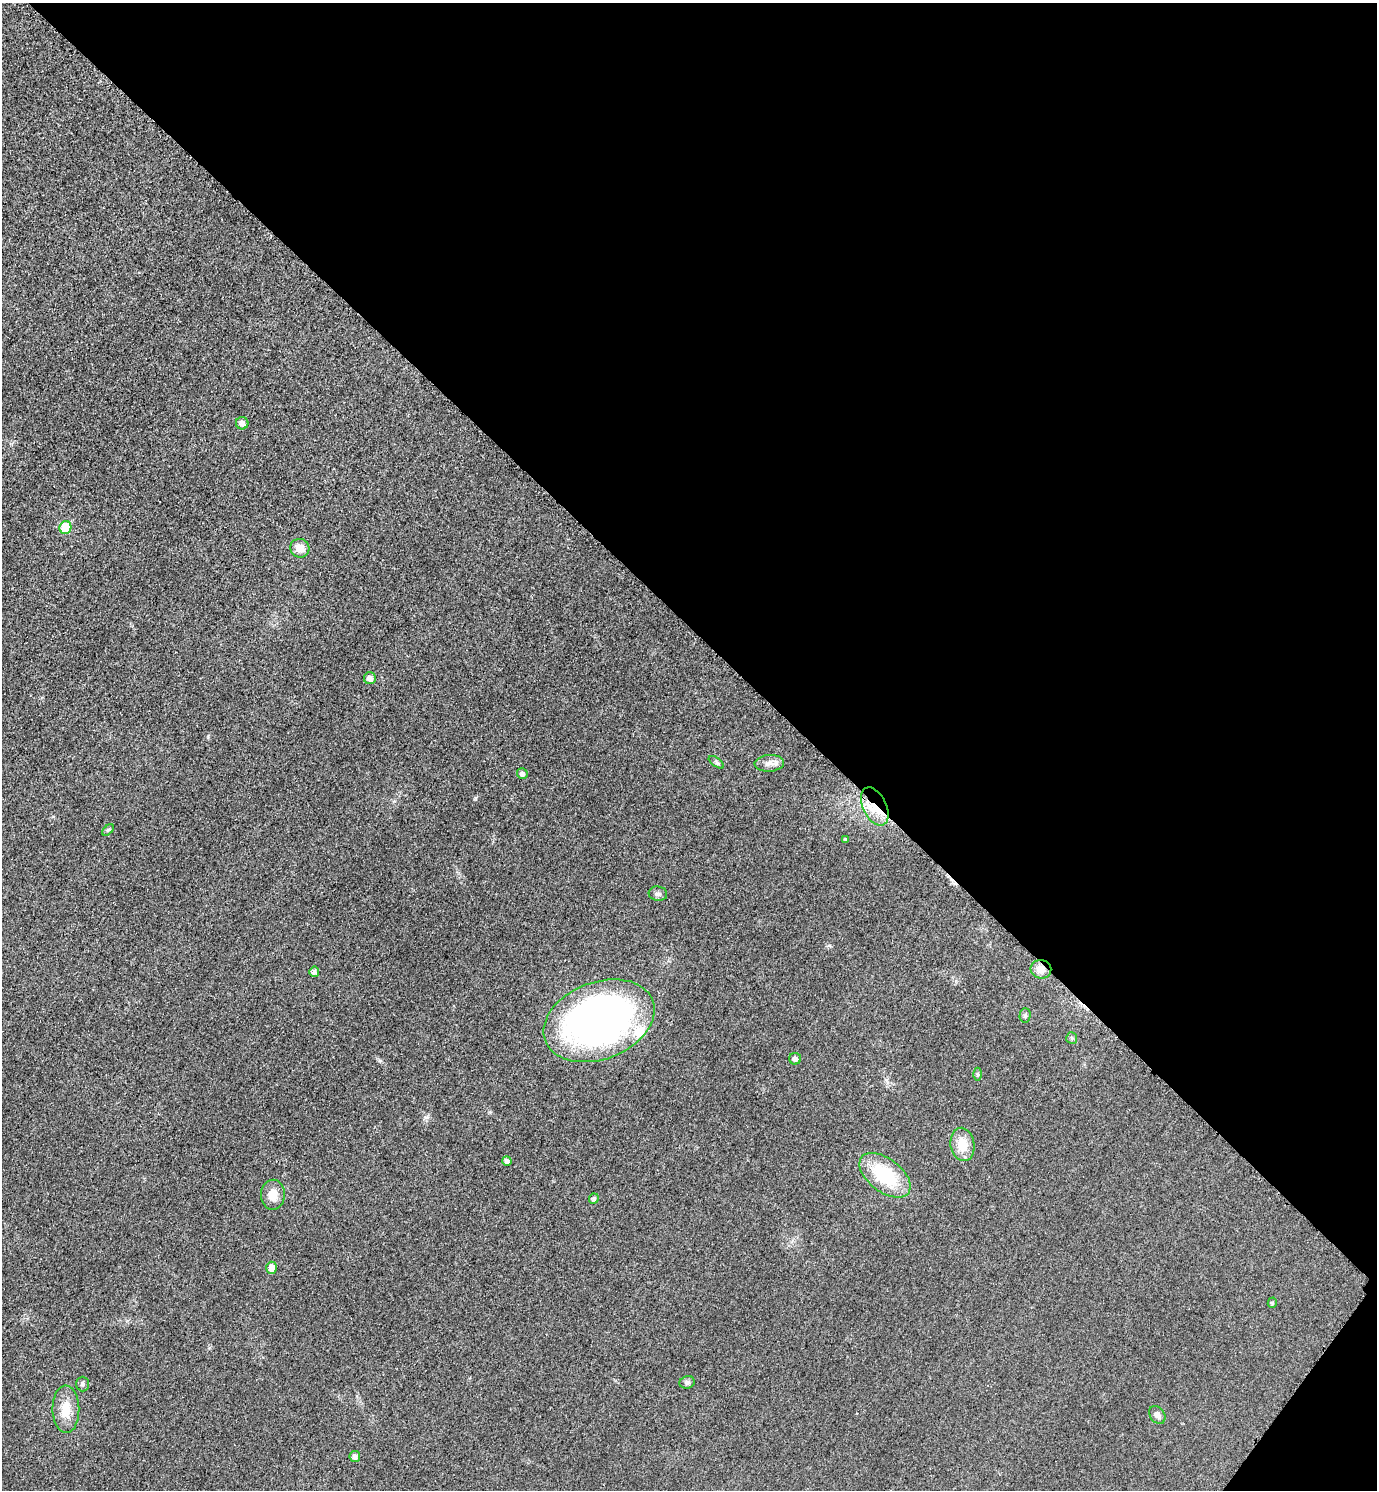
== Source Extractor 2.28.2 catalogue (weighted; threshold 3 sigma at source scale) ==
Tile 8 of 4 x 4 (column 4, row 2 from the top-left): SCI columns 4297-5671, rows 2999-4486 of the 5988 x 5986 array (HDU 1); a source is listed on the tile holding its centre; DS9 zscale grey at full resolution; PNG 1379 x 1492 px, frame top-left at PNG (2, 3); each listed source drawn as its Kron ellipse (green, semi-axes under 4 px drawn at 4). Shown black and unused: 43% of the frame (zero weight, under 3 of 5 exposures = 2% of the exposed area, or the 3 px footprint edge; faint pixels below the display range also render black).
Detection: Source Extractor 2.28.2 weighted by HDU 2 'WHT'; one run over the whole footprint, this tile lists its part. Background 0.0321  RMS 0.0055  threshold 0.0249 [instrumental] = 3 sigma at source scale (4.5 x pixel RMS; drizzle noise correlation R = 1.50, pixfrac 1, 0.05/0.05 arcsec/px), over >= 5 px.
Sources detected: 31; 1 inside a brighter listed object's ellipse — not listed separately; the other 30 listed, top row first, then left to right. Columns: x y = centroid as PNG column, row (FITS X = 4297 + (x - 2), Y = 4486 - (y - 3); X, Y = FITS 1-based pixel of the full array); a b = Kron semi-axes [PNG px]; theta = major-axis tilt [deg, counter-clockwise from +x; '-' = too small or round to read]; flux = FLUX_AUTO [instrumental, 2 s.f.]
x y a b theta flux
242 423 6 6 - 3.2
65 527 6 6 - 18
300 548 10 9 - 5.7
370 678 6 6 - 3.1
716 762 9 4 -36 1
769 763 15 8 4 3.7
522 773 5 5 - 1.6
875 806 20 11 -64 12
108 830 7 4 43 0.94
846 840 3 3 - 0.92
658 894 9 7 -9 1.6
1041 969 10 9 - 5.3
314 972 5 5 - 2
1025 1015 7 5 88 1.1
599 1021 57 38 21 290
1072 1038 6 5 - 0.89
795 1059 6 6 - 2.4
978 1074 6 4 -89 0.76
962 1144 17 12 -81 11
507 1161 5 4 - 1.8
885 1175 29 16 -37 32
273 1195 15 12 88 7.2
594 1199 5 5 - 1.3
272 1268 6 5 - 4.6
1272 1303 5 4 - 0.82
687 1382 7 6 - 1.5
83 1384 7 6 - 1.3
66 1409 24 13 -89 10
1157 1415 10 7 -54 2.5
355 1457 5 5 - 2.1
Overlapping masked pixels (flux is a lower limit): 2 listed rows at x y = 875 806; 1041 969
Unlisted compact peaks at least as high as the median listed source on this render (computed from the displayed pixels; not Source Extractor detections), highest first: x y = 475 798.